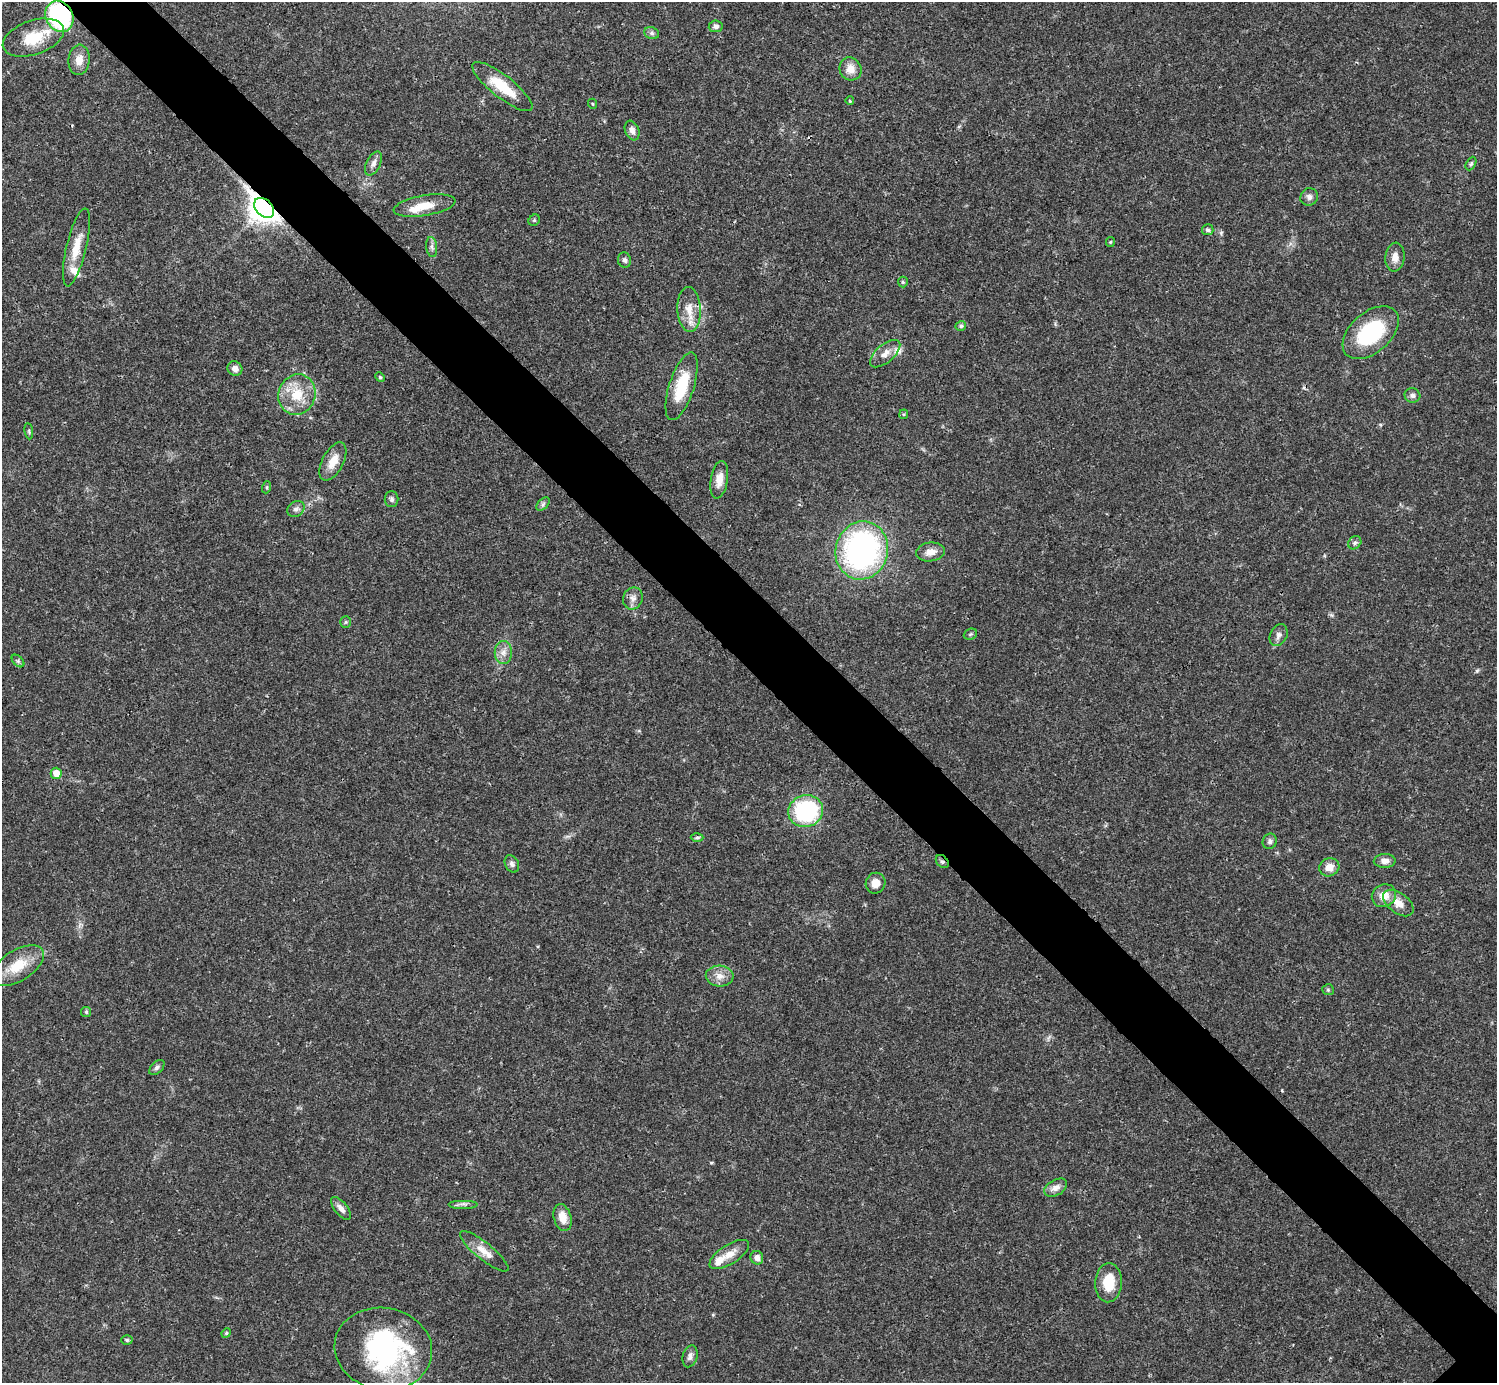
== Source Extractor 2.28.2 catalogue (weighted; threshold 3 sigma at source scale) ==
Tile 11 of 4 x 4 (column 3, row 3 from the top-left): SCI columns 2990-4484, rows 1539-2919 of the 5981 x 5981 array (HDU 1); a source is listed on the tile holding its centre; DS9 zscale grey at full resolution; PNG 1499 x 1385 px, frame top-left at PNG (2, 2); each listed source drawn as its Kron ellipse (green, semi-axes under 4 px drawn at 4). Shown black and unused: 6% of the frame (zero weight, under 3 of 4 exposures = <1% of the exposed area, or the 3 px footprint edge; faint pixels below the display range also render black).
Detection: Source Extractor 2.28.2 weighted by HDU 2 'WHT'; one run over the whole footprint, this tile lists its part. Background 0.0211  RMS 0.0023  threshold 0.0102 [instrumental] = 3 sigma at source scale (4.5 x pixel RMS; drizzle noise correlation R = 1.50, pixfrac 1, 0.05/0.05 arcsec/px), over >= 5 px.
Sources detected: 83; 1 inside a brighter object's white glare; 1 cosmic-ray / hot-pixel residue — neither listed nor drawn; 4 inside a brighter listed object's ellipse — not listed separately; the other 77 listed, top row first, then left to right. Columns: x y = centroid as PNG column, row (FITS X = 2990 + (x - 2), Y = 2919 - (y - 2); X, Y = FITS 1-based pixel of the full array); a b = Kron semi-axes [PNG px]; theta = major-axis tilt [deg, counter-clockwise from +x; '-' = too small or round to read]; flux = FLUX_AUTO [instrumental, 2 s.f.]
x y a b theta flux
59 16 16 13 -60 36
716 26 7 5 8 0.75
652 33 8 6 -21 0.6
33 38 32 17 19 7.9
79 60 15 10 84 2.6
850 69 12 10 -56 2.4
502 87 37 11 -38 7.5
850 101 4 3 - 0.21
593 104 5 3 - 0.22
632 130 10 7 -69 1.1
373 164 13 7 63 1.1
1471 164 7 4 62 0.41
1309 197 9 8 - 0.97
424 206 31 10 9 4.3
264 208 11 8 -43 280
534 220 6 5 - 0.36
1208 230 6 5 - 0.49
1110 242 5 4 - 0.24
76 247 40 10 77 4.7
432 247 10 5 -83 0.71
1395 257 14 9 82 1.9
625 260 7 6 - 0.67
903 282 5 5 - 0.29
689 309 22 11 -86 3.6
961 326 5 5 - 0.54
1371 333 33 20 41 18
885 354 18 9 40 2.1
235 369 7 7 - 1.3
380 377 5 4 - 0.28
682 386 35 12 72 9.1
297 395 20 18 70 6.4
1412 395 8 7 - 0.8
904 414 5 4 - 0.28
29 431 8 4 -82 0.36
333 461 21 10 62 3.3
719 480 19 8 81 2.5
267 487 6 4 72 0.3
392 499 8 7 - 0.64
543 504 8 5 46 0.51
296 509 9 7 36 0.84
1355 543 7 6 - 0.55
862 550 29 26 74 57
930 552 14 9 7 2.1
633 598 11 9 68 1.4
346 622 6 5 - 0.35
970 634 7 5 22 0.39
1279 635 11 8 64 1.1
503 652 11 8 90 1.5
18 661 7 4 -45 0.45
56 773 5 5 - 2.4
806 811 17 15 19 25
697 837 6 4 1 0.4
1270 841 8 7 - 0.71
1385 861 11 7 2 1.3
942 862 7 5 -47 0.53
512 864 9 6 -62 0.72
1329 867 10 9 - 2.3
876 883 10 9 - 2.2
1384 896 12 11 - 2.7
1398 903 17 10 -38 2.6
18 966 29 15 32 6.1
720 976 14 10 -4 2.1
1328 990 6 5 - 0.36
86 1012 5 5 - 0.34
157 1067 9 5 45 0.62
1056 1188 12 7 29 1.5
463 1204 15 2 0 0.67
341 1208 14 6 -51 1.3
563 1218 13 8 -74 3
484 1251 30 8 -39 3
729 1254 22 9 33 2.9
757 1258 7 6 - 1.2
1108 1283 19 13 88 5.6
226 1333 5 4 - 0.26
127 1340 5 5 - 0.36
383 1349 49 41 -10 39
690 1356 11 7 74 1.1
Overlapping masked pixels (flux is a lower limit): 4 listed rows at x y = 59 16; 264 208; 689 309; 942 862